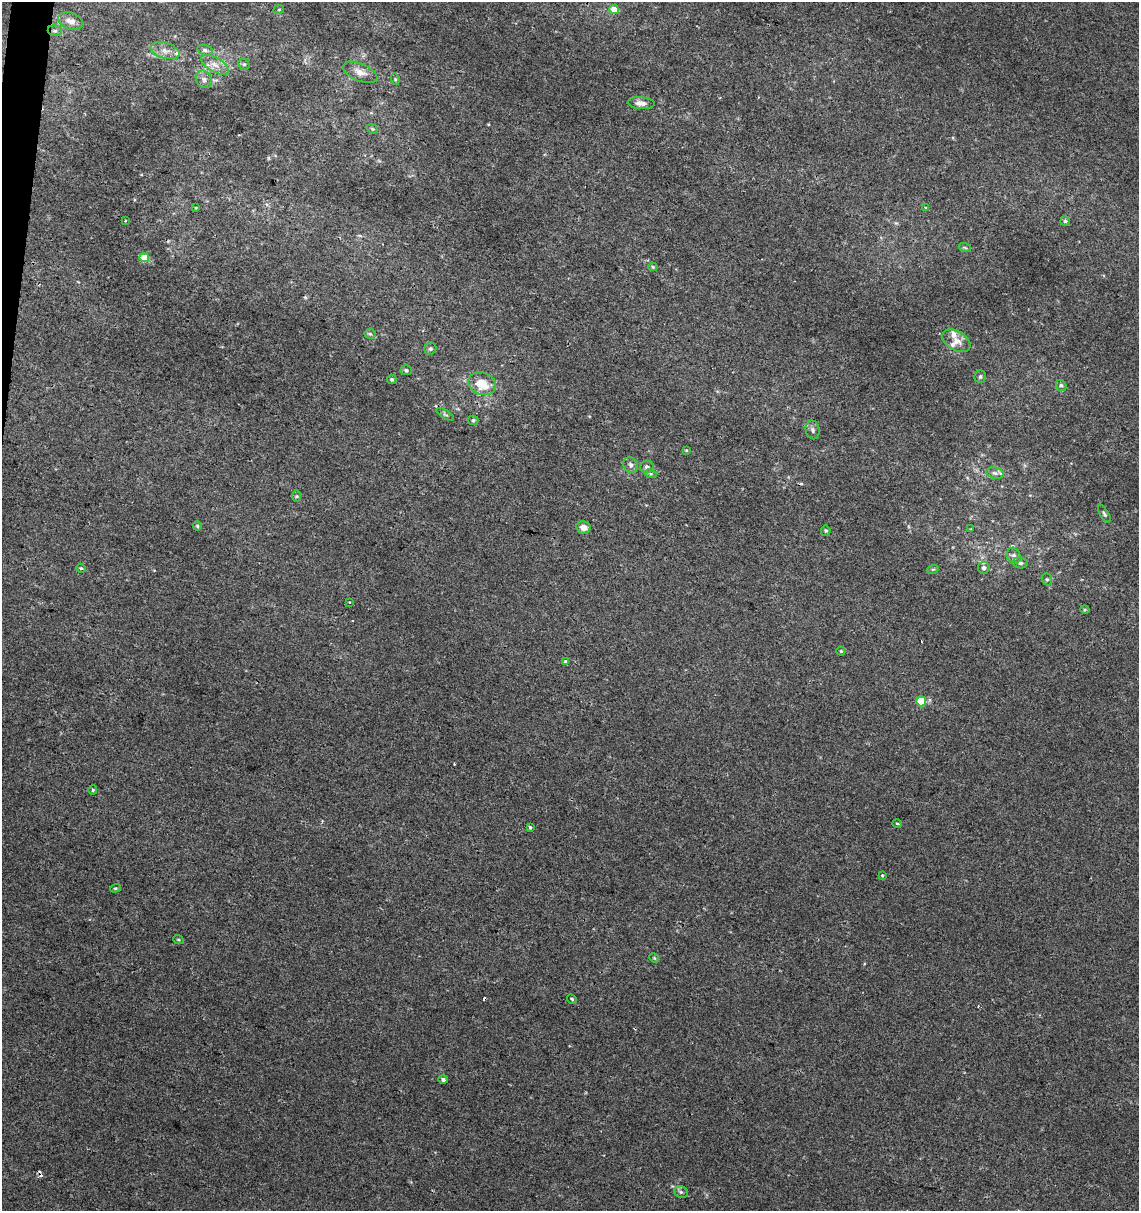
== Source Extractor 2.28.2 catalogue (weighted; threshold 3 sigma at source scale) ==
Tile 11 of 4 x 4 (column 3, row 3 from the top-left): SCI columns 2499-3635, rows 1219-2427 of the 5057 x 4845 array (HDU 1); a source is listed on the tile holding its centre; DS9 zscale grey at full resolution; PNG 1141 x 1213 px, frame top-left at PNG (2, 2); each listed source drawn as its Kron ellipse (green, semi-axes under 4 px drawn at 4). Shown black and unused: <1% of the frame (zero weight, under 2 of 3 exposures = <1% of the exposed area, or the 3 px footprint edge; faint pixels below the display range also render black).
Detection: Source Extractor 2.28.2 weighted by HDU 2 'WHT'; one run over the whole footprint, this tile lists its part. Background 0.0117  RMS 0.0051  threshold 0.0231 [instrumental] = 3 sigma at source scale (4.5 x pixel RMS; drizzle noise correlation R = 1.50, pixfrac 1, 0.0396/0.0396 arcsec/px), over >= 5 px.
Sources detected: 76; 7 cosmic-ray / hot-pixel residue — neither listed nor drawn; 6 inside a brighter listed object's ellipse — not listed separately; the other 63 listed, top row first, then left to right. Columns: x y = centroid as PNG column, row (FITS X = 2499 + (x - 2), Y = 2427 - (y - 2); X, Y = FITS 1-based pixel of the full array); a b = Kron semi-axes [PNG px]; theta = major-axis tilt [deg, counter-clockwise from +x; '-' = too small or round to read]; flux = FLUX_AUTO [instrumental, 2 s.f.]
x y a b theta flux
279 9 5 3 - 0.42
614 9 5 4 - 6.4
70 21 12 8 -20 3.9
55 31 7 5 -13 1.2
205 50 8 5 -15 1.4
165 51 15 8 -16 3.7
244 64 6 5 - 0.94
215 65 16 7 -30 4.2
360 72 18 8 -23 5.1
204 79 9 7 -58 2.3
395 79 6 3 -73 0.65
641 103 13 6 -4 3.1
372 129 6 4 -22 0.74
196 208 3 3 - 0.42
926 208 3 3 - 2.3
125 221 3 2 - 0.42
1065 221 5 5 - 0.86
965 248 6 3 -20 0.71
144 258 5 4 - 10
653 267 5 4 - 0.6
370 334 6 5 - 0.95
956 341 15 9 -31 4.4
430 349 6 5 - 1
406 370 5 5 - 0.96
980 376 6 6 - 1.1
392 379 5 4 - 0.84
482 384 14 11 -20 11
1061 385 6 5 - 1
445 414 10 3 -32 0.87
473 420 5 5 - 0.98
813 430 9 7 -80 1.7
686 450 4 3 - 0.51
631 465 8 7 - 2.2
647 467 7 6 - 1.5
995 473 9 5 -11 1.5
651 474 6 4 -18 0.69
297 496 6 4 89 0.6
1104 514 10 4 -59 0.97
197 526 5 4 - 0.58
583 527 7 6 - 3.5
971 529 3 3 - 0.35
826 531 5 4 - 0.71
1014 556 8 6 -66 1.9
1020 563 7 5 -9 1.4
81 568 5 4 - 0.7
984 568 6 6 - 2.1
933 569 6 3 17 0.56
1047 579 6 5 - 0.82
349 602 3 2 - 0.55
1085 610 5 3 - 0.49
841 651 4 4 - 0.6
566 662 4 3 - 2.2
921 701 5 5 - 17
93 790 4 4 - 0.91
897 823 5 3 - 0.51
530 827 3 3 - 1
882 875 4 3 - 0.54
115 888 5 4 - 0.63
178 939 5 3 - 0.55
654 958 5 4 - 0.57
572 999 5 3 - 0.81
443 1080 5 4 - 1.2
681 1192 7 6 - 1.2